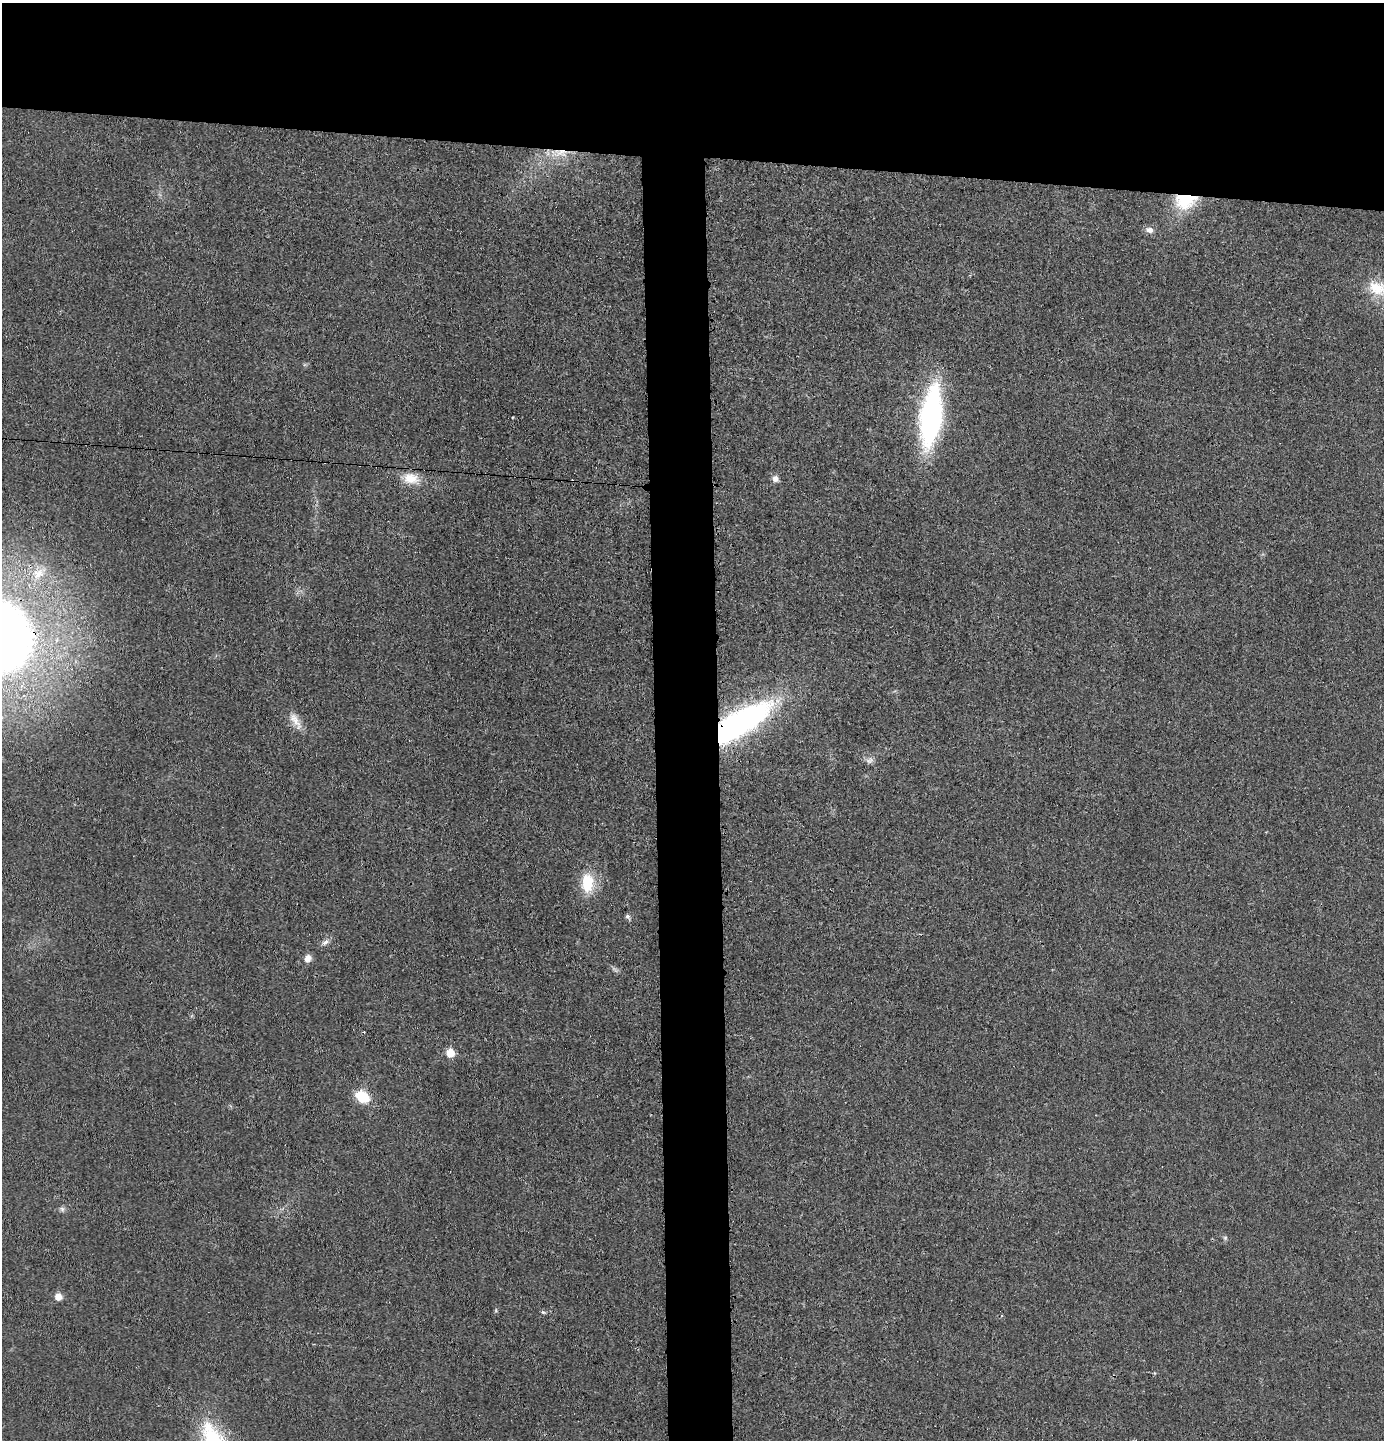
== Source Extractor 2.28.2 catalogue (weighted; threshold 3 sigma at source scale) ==
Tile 2 of 3 x 3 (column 2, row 1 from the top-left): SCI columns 1485-2866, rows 2878-4315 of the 4357 x 4324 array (HDU 1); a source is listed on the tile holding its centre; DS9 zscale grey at full resolution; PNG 1386 x 1442 px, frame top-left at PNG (2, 3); no overlay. Shown black and unused: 15% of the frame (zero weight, under 3 of 4 exposures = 1% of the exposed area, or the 3 px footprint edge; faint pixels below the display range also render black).
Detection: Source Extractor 2.28.2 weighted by HDU 2 'WHT'; one run over the whole footprint, this tile lists its part. Background 0.0212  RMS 0.0047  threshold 0.0211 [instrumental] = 3 sigma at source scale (4.5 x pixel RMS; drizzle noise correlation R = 1.50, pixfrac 1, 0.05/0.05 arcsec/px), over >= 5 px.
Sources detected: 24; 1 too faint to see at this stretch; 1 cosmic-ray / hot-pixel residue — not listed; the other 22 listed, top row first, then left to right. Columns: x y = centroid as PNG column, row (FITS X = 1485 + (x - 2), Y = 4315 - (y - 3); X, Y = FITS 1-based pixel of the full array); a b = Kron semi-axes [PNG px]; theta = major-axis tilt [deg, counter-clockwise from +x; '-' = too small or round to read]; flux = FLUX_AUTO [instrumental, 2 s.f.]
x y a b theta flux
559 153 29 11 -2 10
1185 201 27 19 9 21
1149 230 11 8 -10 2.4
1378 289 35 19 -29 16
931 417 43 15 83 150
411 478 22 14 -8 8.5
775 479 9 8 - 2.3
38 573 23 15 32 11
295 721 29 9 -58 5.7
740 723 66 22 33 140
869 760 11 8 26 2.2
587 883 21 13 90 16
628 917 8 6 -50 1.1
325 942 12 7 31 2.1
308 958 10 9 - 3
364 1032 3 3 - 0.46
450 1053 7 7 - 8.8
362 1097 12 9 -29 18
62 1209 7 6 - 1.3
1225 1238 6 5 - 0.87
58 1296 7 7 - 4.5
543 1312 7 4 -30 0.74
Overlapping masked pixels (flux is a lower limit): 3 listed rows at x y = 559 153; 1185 201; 740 723
Isophote crosses this tile's border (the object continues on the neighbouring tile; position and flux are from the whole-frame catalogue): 1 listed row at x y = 1378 289